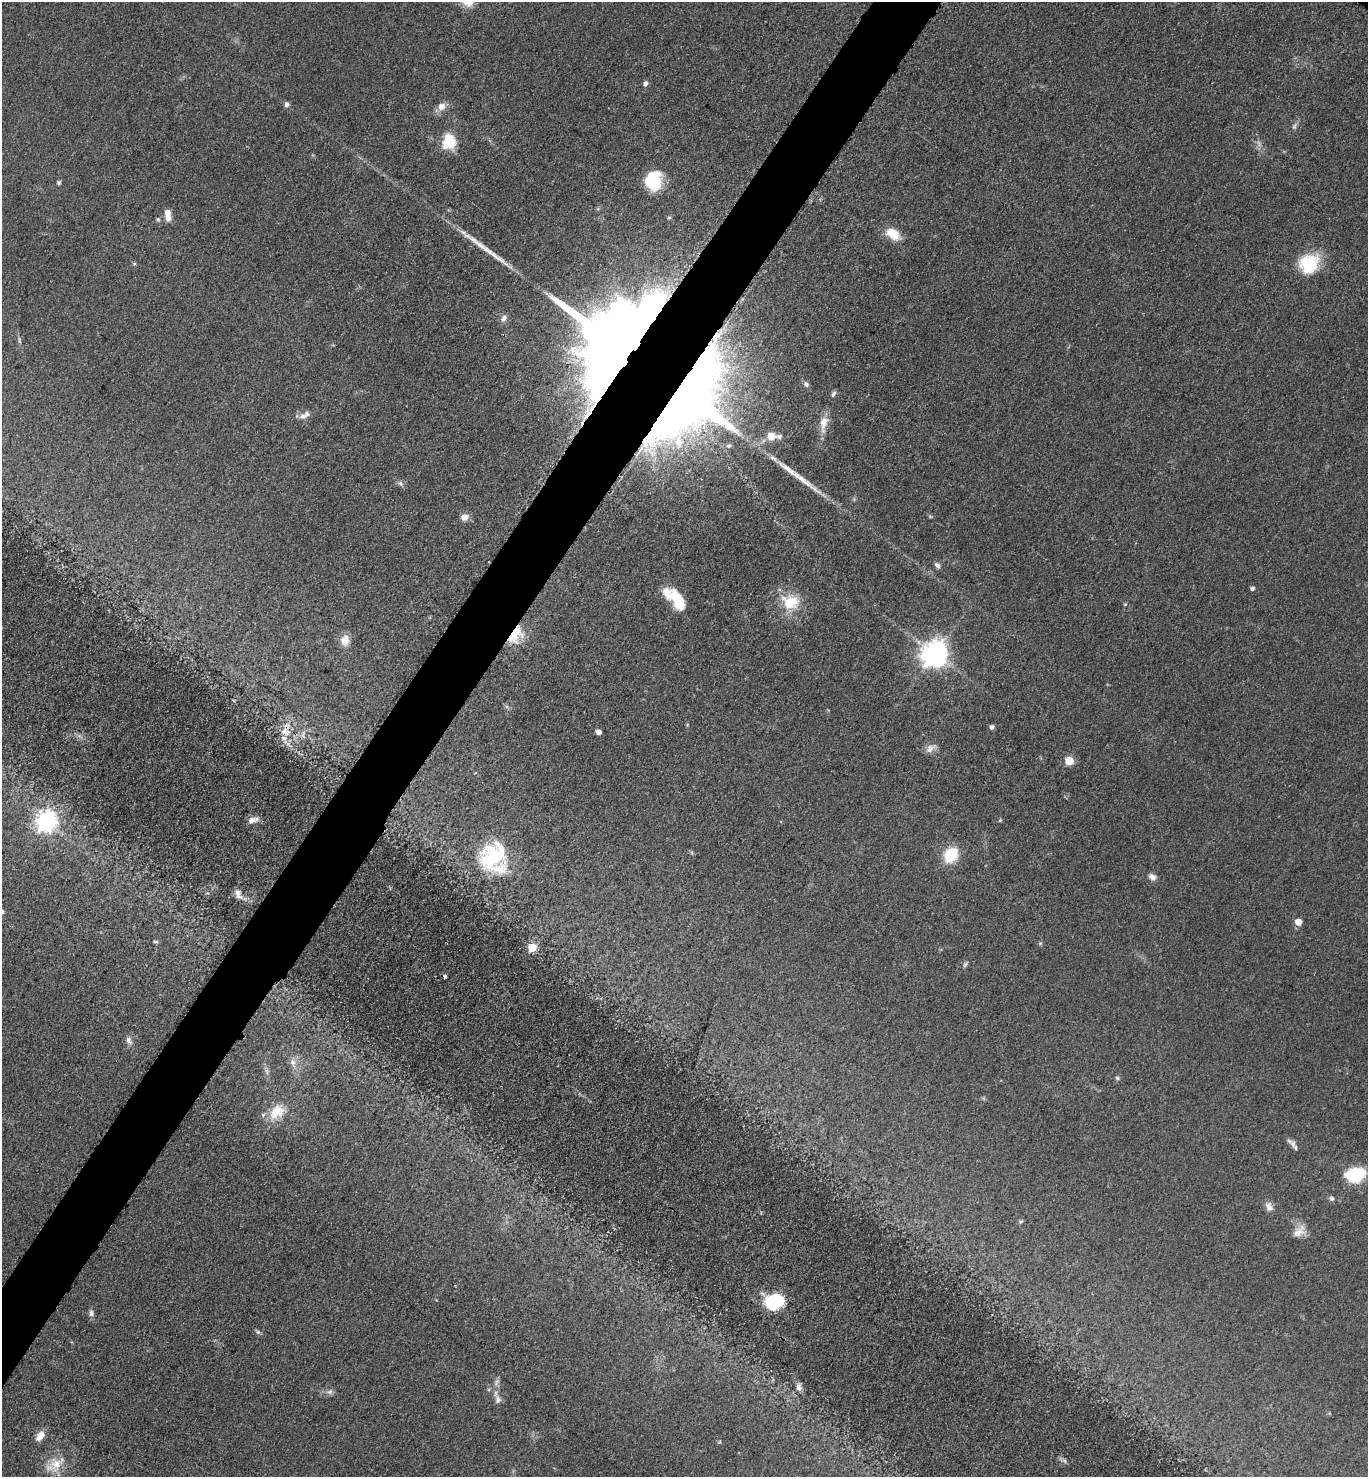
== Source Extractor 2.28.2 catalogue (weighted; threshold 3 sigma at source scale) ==
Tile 7 of 4 x 4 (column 3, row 2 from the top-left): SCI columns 3035-4400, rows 2964-4438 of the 5928 x 5924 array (HDU 1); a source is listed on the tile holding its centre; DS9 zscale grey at full resolution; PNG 1370 x 1479 px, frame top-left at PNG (2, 2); no overlay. Shown black and unused: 5% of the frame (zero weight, under 3 of 5 exposures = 1% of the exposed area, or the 3 px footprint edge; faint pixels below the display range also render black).
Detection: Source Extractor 2.28.2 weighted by HDU 2 'WHT'; one run over the whole footprint, this tile lists its part. Background 0.0496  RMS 0.0058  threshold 0.0261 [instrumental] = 3 sigma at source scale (4.5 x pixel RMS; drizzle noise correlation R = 1.50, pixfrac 1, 0.05/0.05 arcsec/px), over >= 5 px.
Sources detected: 77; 3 too faint to see at this stretch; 2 long thin detections or spike segments (spike, bleed or trail) — not listed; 7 inside a brighter listed object's ellipse — not listed separately; the other 65 listed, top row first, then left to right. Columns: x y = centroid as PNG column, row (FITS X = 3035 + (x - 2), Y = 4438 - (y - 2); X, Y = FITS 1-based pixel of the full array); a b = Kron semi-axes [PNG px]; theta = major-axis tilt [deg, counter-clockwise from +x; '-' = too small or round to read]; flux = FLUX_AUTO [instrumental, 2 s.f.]
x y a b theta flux
645 83 7 6 - 1.7
287 104 7 6 - 1.6
441 106 10 9 - 4.6
1294 126 8 6 69 1.4
449 141 22 17 89 13
652 181 19 17 -55 22
59 183 5 5 - 1
167 213 8 6 -74 4.6
158 219 6 5 - 0.88
893 234 18 11 -35 11
1309 264 25 22 42 23
504 318 9 7 53 2.4
616 343 76 59 61 1200
806 384 7 5 -64 1.7
833 394 9 5 57 1.5
690 401 121 73 54 580
303 416 12 8 18 3.6
824 423 24 9 83 7.5
771 436 9 8 - 6.3
400 483 9 6 -22 1.7
930 516 6 4 -19 0.69
464 517 9 8 - 4.2
937 565 9 5 -46 1.9
1252 588 4 4 - 1.5
676 598 28 12 -47 21
791 602 26 21 -13 18
1125 604 5 3 - 0.56
516 635 25 15 62 15
345 640 14 11 81 5.7
935 654 9 8 - 690
992 727 5 4 - 2
285 732 16 13 -27 8.4
598 732 4 4 - 3.5
930 748 16 8 39 3.7
1069 761 5 5 - 23
252 820 13 7 15 4.1
1000 820 5 4 - 0.7
46 822 8 7 - 270
951 855 11 9 55 30
492 859 42 32 -51 41
1152 877 10 7 -30 2.8
238 894 16 8 -66 3.8
2 911 7 5 -87 1.2
1298 922 5 5 - 9.2
155 942 8 4 -1 0.9
532 948 5 5 - 17
965 965 8 5 62 1.2
445 976 4 3 - 2.3
129 1040 11 7 -61 2.6
293 1062 13 8 -74 3.8
1117 1078 6 5 - 1.3
277 1111 20 15 41 13
1293 1144 9 6 85 2.1
1355 1175 14 11 17 39
1331 1198 7 6 - 1.3
1269 1207 13 9 -54 3.3
1021 1222 6 4 30 0.84
1298 1232 17 11 33 5.6
775 1302 20 14 18 33
91 1313 8 7 - 2
799 1387 12 7 -74 2.9
330 1392 8 6 42 1.9
498 1400 11 8 89 2.9
40 1436 12 8 57 5.5
56 1464 26 17 52 13
Overlapping masked pixels (flux is a lower limit): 4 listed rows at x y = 616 343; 690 401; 516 635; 285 732
Isophote crosses this tile's border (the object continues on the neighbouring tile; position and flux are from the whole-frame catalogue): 1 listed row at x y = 2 911